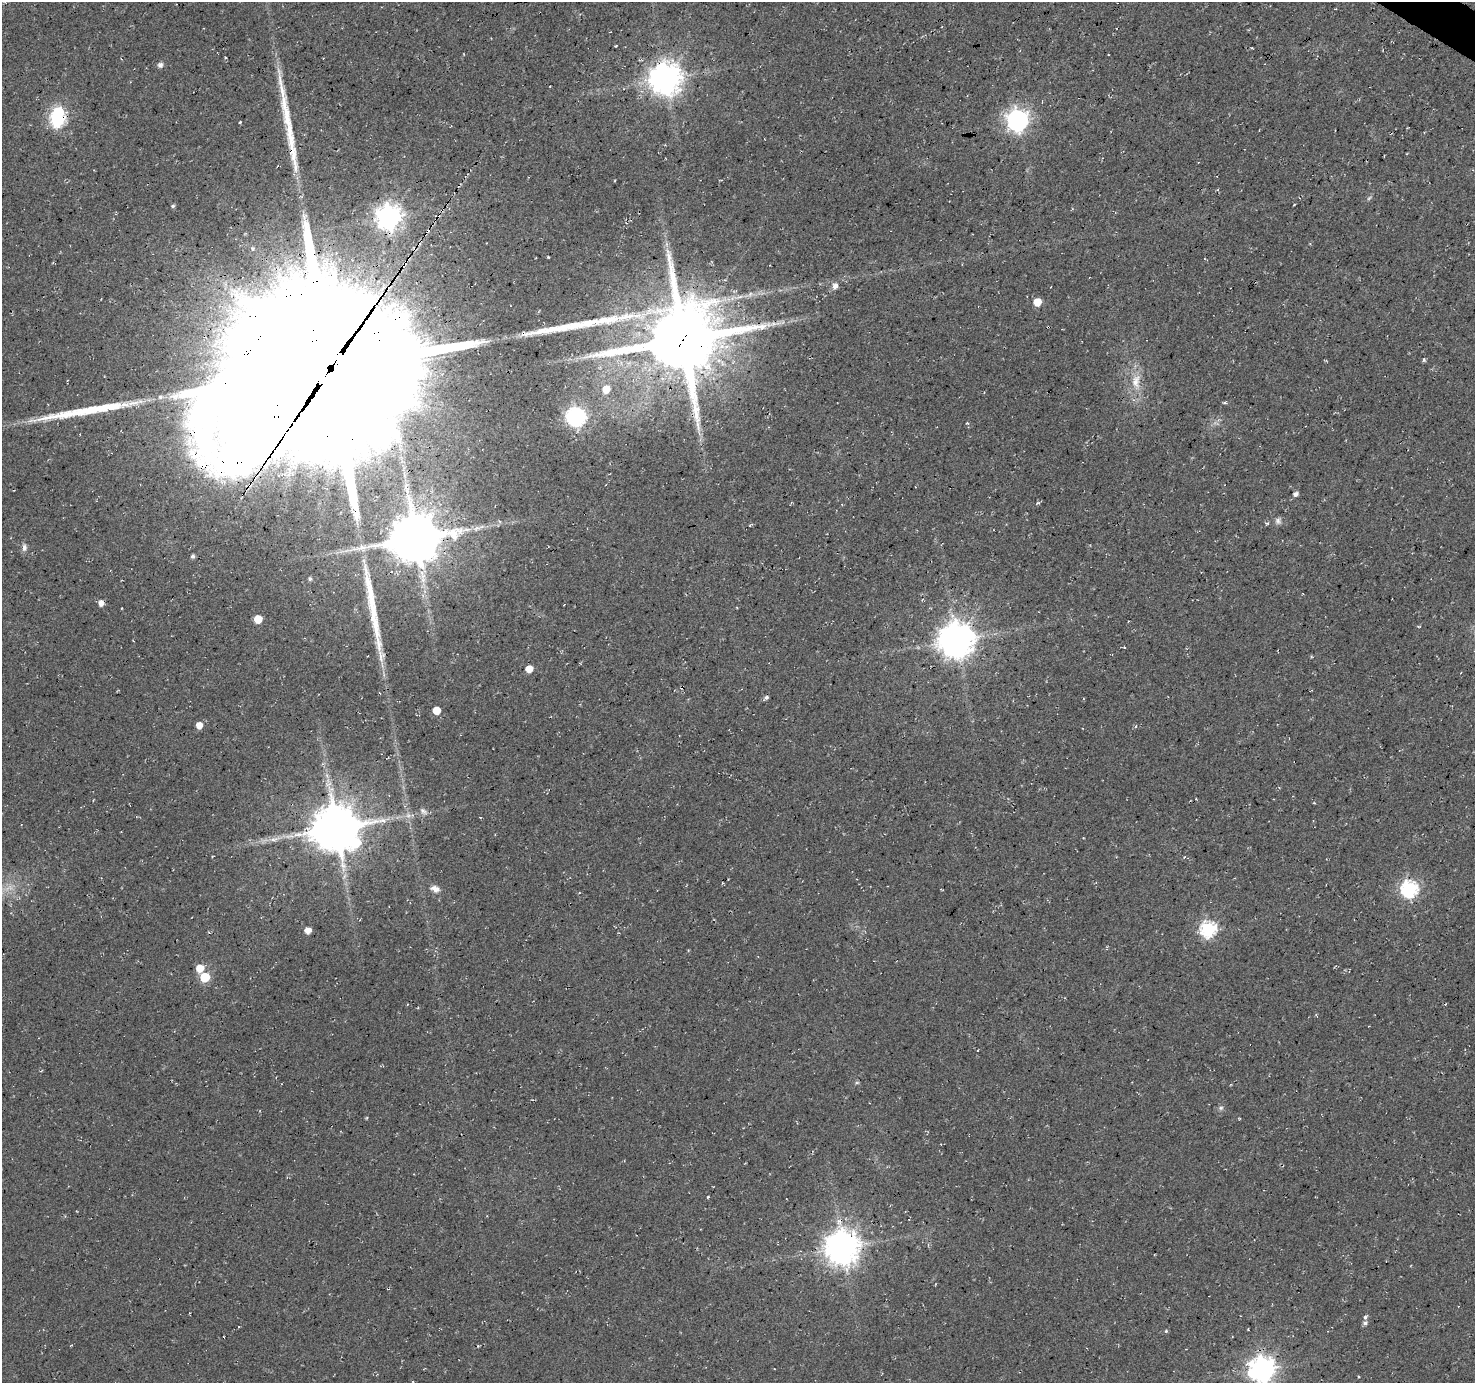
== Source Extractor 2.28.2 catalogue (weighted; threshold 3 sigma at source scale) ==
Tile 10 of 4 x 4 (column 2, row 3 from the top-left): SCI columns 1481-2953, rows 1635-3015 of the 5900 x 5964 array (HDU 1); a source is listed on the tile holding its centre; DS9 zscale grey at full resolution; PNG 1477 x 1385 px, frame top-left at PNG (2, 2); no overlay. Shown black and unused: <1% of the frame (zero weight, under 3 of 4 exposures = <1% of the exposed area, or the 3 px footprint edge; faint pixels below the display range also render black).
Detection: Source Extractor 2.28.2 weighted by HDU 2 'WHT'; one run over the whole footprint, this tile lists its part. Background 0.0119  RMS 0.0054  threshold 0.0245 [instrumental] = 3 sigma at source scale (4.5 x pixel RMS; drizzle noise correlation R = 1.50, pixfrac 1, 0.0396/0.0396 arcsec/px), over >= 5 px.
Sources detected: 70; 2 too faint to see at this stretch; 1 inside a brighter object's white glare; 2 cosmic-ray / hot-pixel residue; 6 long thin detections or spike segments (spike, bleed or trail) — not listed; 4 inside a brighter listed object's ellipse — not listed separately; the other 55 listed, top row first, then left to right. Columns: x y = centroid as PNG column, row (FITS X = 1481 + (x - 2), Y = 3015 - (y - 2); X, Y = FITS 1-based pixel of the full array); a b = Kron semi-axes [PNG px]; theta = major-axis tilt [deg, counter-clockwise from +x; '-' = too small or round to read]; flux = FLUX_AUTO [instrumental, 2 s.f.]
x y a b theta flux
616 46 4 2 - 0.44
160 65 8 7 - 1.7
665 79 10 10 - 950
287 117 37 11 -80 12
57 120 7 6 - 93
1017 121 8 8 - 360
240 122 3 2 - 0.54
173 206 5 4 - 0.86
389 217 9 8 - 510
404 265 10 4 51 2.4
835 286 6 6 - 3.2
1037 302 5 5 - 11
774 324 13 5 19 3.2
580 325 75 11 10 24
683 340 25 23 30 5200
1424 359 5 3 - 0.76
329 369 73 54 30 46000
1136 381 23 13 85 10
606 389 7 6 - 8.2
160 397 6 5 - 1.6
1225 403 5 3 - 0.75
576 417 9 7 -10 210
1295 494 5 4 - 2.4
1038 503 7 3 5 0.63
1278 521 9 8 - 2
415 538 16 14 12 2600
24 547 10 6 -89 2.3
193 556 4 4 - 1.3
310 579 4 4 - 1
101 603 5 5 - 3.6
121 608 3 2 - 0.35
258 619 5 5 - 13
956 640 11 10 - 1200
529 669 5 5 - 7.7
766 697 6 4 39 1.3
436 710 5 5 - 9.9
199 725 5 5 - 6.1
423 811 12 7 -37 2.2
336 828 15 13 -27 2600
1083 838 3 2 - 0.4
274 839 14 6 11 3.8
435 889 11 7 -23 3.4
1409 889 7 7 - 150
1208 929 7 7 - 110
308 930 5 5 - 5
200 968 6 6 - 9.2
205 977 6 6 - 30
857 1083 6 4 1 0.8
1221 1108 7 5 21 1.3
708 1197 3 3 - 0.65
842 1247 10 10 - 1200
1365 1317 6 5 - 1.2
1365 1323 6 5 - 1.3
1166 1331 4 4 - 0.7
1263 1369 10 9 - 490
Overlapping masked pixels (flux is a lower limit): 8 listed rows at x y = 57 120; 389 217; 404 265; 683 340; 329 369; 415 538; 956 640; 336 828
Isophote crosses this tile's border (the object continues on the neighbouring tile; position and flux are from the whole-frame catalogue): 1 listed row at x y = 1263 1369